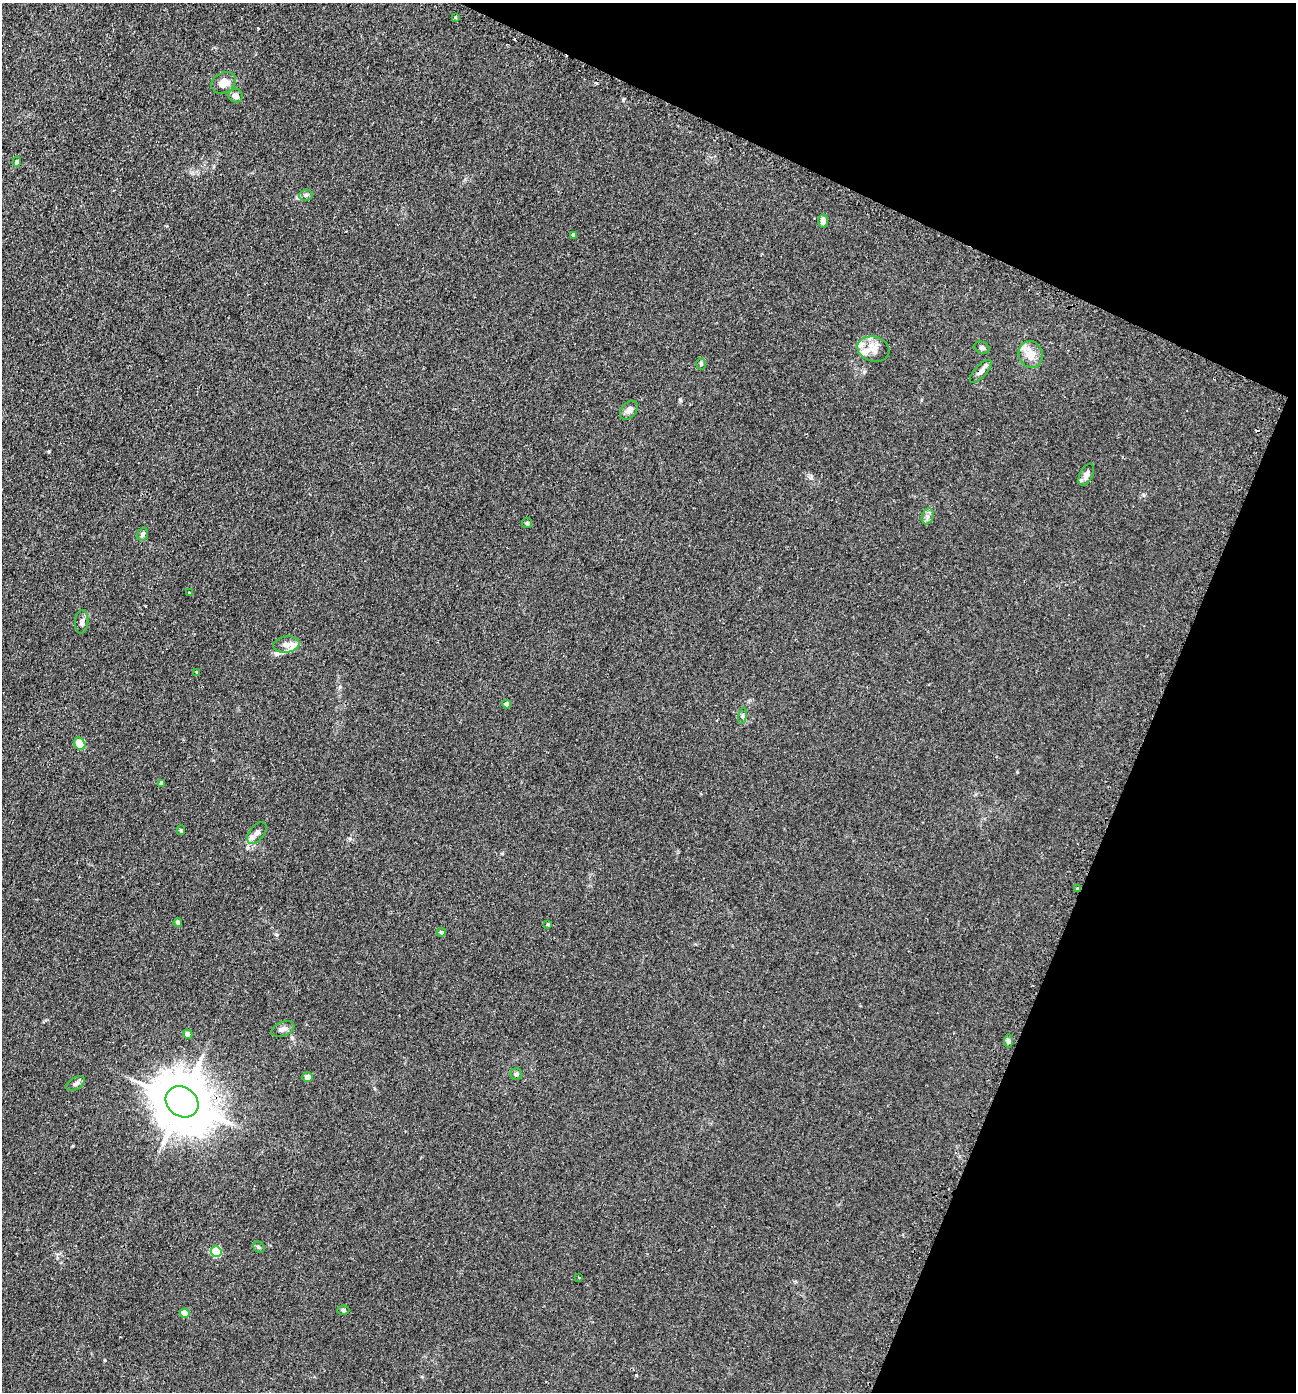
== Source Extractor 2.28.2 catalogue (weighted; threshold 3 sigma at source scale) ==
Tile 8 of 4 x 4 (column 4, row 2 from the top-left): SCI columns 4181-5474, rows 2810-4199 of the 5636 x 5618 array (HDU 1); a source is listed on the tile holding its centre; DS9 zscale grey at full resolution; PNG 1298 x 1394 px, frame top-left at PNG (2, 3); each listed source drawn as its Kron ellipse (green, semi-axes under 4 px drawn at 4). Shown black and unused: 21% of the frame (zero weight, under 2 of 3 exposures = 3% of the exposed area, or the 3 px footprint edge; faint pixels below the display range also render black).
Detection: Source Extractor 2.28.2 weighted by HDU 2 'WHT'; one run over the whole footprint, this tile lists its part. Background 0.0592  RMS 0.0062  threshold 0.0279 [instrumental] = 3 sigma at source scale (4.5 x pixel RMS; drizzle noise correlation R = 1.50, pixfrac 1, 0.05/0.05 arcsec/px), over >= 5 px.
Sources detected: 47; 1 cosmic-ray / hot-pixel residue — neither listed nor drawn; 3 inside a brighter listed object's ellipse — not listed separately; the other 43 listed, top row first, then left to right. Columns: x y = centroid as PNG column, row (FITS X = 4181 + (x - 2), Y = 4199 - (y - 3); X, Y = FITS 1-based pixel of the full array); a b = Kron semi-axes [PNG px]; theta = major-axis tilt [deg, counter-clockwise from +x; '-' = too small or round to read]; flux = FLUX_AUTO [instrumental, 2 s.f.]
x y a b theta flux
455 17 3 3 - 0.73
224 83 13 10 27 6
236 96 7 6 - 3.1
17 162 5 4 - 0.8
306 195 6 5 - 1.3
823 221 7 5 90 2.6
573 235 4 4 - 2.7
982 348 8 6 -24 1.5
873 349 16 12 -16 6.9
1031 354 14 12 -70 7.8
701 364 6 5 - 1
981 371 14 6 47 3
629 410 11 7 49 3.1
1086 475 12 6 64 3.1
928 516 8 5 72 2
527 523 5 5 - 0.93
143 534 7 5 69 1.6
189 593 3 2 - 0.69
82 622 11 6 86 2.3
286 645 13 8 7 4.3
197 672 3 3 - 1.2
507 704 4 4 - 2.6
743 716 8 4 82 1
80 744 7 5 -59 20
161 783 4 3 - 1.1
181 830 5 4 - 0.81
257 833 13 7 50 3
1077 889 4 3 - 4.4
178 922 4 4 - 1.1
548 924 4 3 - 0.66
441 932 4 4 - 0.86
283 1029 12 7 23 2.5
188 1034 5 4 - 4.1
1009 1041 6 4 -90 1.2
516 1074 6 6 - 1.7
307 1077 5 5 - 2.8
76 1084 10 6 28 2.2
182 1102 17 14 -37 3500
259 1247 6 5 - 0.87
216 1252 5 5 - 39
579 1277 3 2 - 0.69
343 1310 6 4 -2 1.1
185 1313 5 4 - 11
Overlapping masked pixels (flux is a lower limit): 3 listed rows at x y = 981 371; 1077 889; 182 1102
Unlisted compact peaks at least as high as the median listed source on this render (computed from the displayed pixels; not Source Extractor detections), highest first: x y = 623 100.